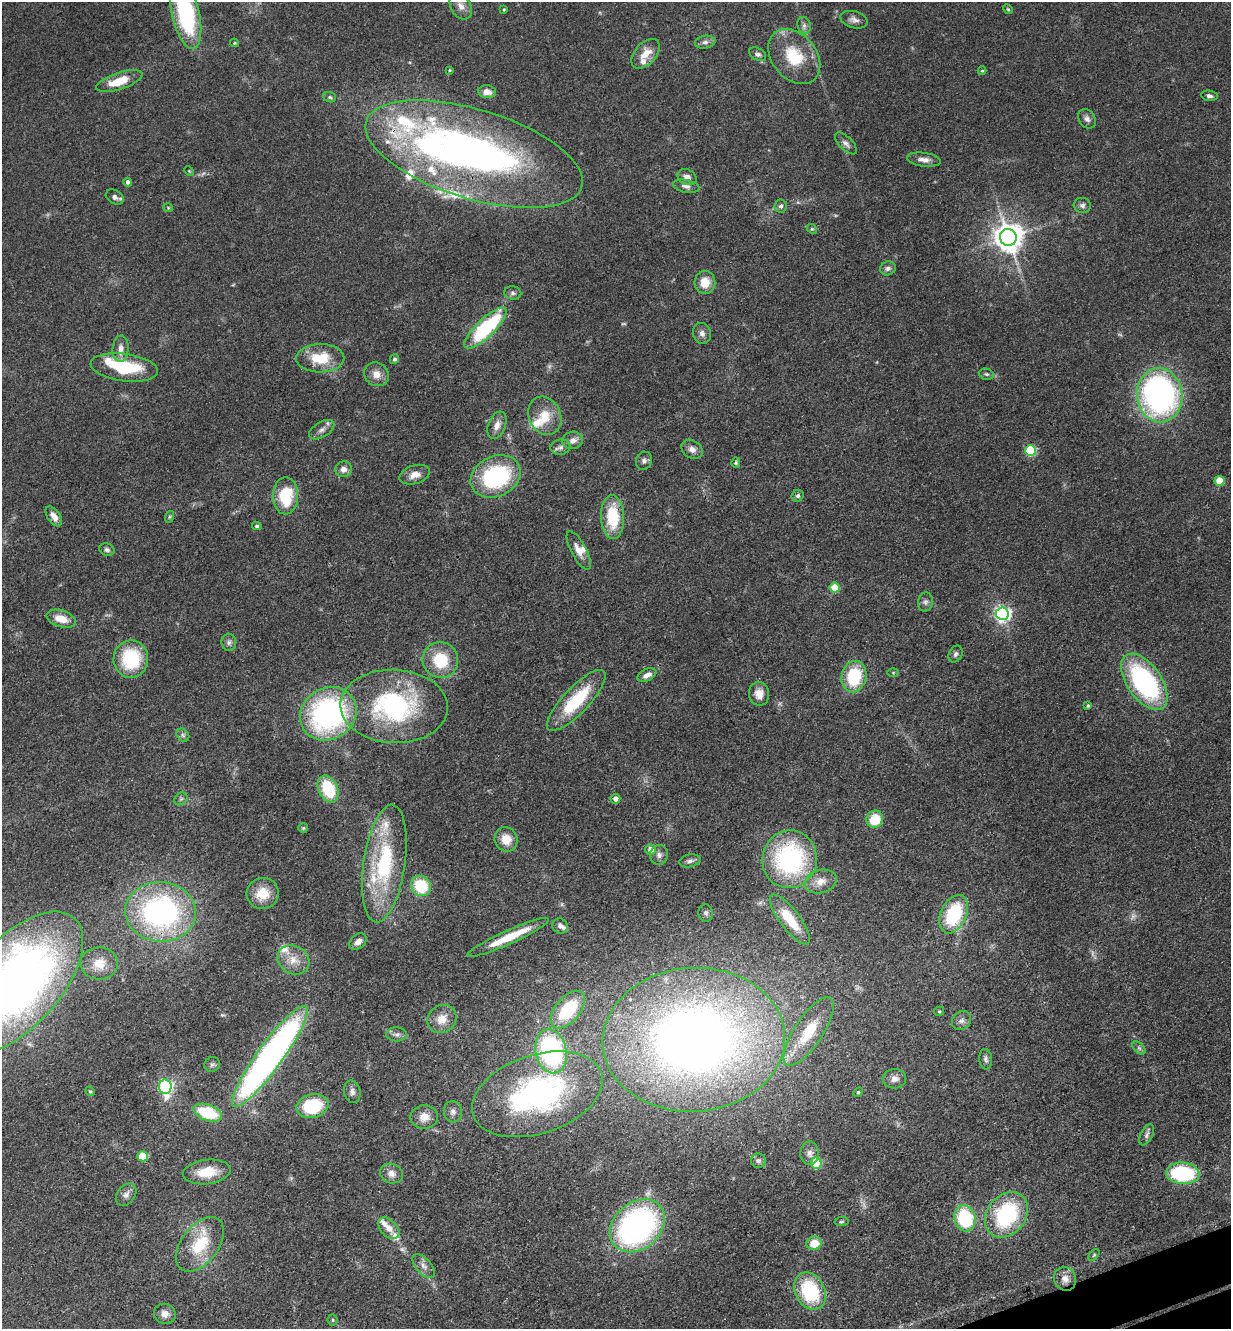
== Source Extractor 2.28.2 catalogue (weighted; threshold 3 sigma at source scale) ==
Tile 6 of 4 x 4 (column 2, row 2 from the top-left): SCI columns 1521-2749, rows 2712-4038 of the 5372 x 5421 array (HDU 1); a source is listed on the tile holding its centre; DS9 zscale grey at full resolution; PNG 1233 x 1331 px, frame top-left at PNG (2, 2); each listed source drawn as its Kron ellipse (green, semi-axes under 4 px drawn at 4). Shown black and unused: <1% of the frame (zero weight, under 3 of 4 exposures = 5% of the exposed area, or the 3 px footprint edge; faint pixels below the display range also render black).
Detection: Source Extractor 2.28.2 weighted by HDU 2 'WHT'; one run over the whole footprint, this tile lists its part. Background 0.0598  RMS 0.0054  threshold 0.0244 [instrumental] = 3 sigma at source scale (4.5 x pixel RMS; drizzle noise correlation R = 1.50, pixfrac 1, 0.05/0.05 arcsec/px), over >= 5 px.
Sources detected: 174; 5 too faint to see at this stretch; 1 inside a brighter object's white glare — neither listed nor drawn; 18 inside a brighter listed object's ellipse — not listed separately; the other 150 listed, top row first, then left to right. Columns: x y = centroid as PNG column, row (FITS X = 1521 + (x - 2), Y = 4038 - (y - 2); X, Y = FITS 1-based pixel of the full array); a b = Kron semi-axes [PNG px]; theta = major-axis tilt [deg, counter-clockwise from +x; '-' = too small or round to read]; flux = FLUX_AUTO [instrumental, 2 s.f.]
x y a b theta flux
461 6 14 10 -58 4.3
1008 9 5 4 - 0.62
504 10 3 3 - 0.65
186 14 36 14 -78 68
854 20 14 8 -16 2.9
804 25 8 6 -75 1.8
705 42 10 6 8 2.1
234 43 4 4 - 0.58
646 54 17 10 48 7.9
758 54 9 6 -28 1.7
794 57 31 22 -50 24
450 70 3 3 - 0.48
982 71 4 4 - 0.57
119 81 24 8 18 13
487 92 9 6 -6 4.1
1209 96 8 5 -7 1.6
330 97 6 5 - 1
1087 119 10 8 -56 2.4
846 143 14 6 -45 2.6
474 154 113 44 -17 310
924 160 17 7 -8 3.7
189 171 5 4 - 0.59
687 177 10 7 -24 3.6
128 182 4 4 - 2.1
686 186 13 6 -11 2.4
115 197 10 6 -30 2.3
1082 205 8 7 - 2
781 206 6 6 - 1.5
168 208 5 4 - 0.55
812 229 5 4 - 0.75
1008 237 8 8 - 820
888 268 8 7 - 1.9
705 282 11 10 - 8.6
513 293 8 6 -8 1.5
485 328 28 9 44 55
702 333 11 9 -71 2.7
120 349 13 8 86 4
320 358 24 14 1 18
394 359 5 4 - 1.5
124 367 34 13 -7 33
376 374 13 11 -37 5.1
986 374 7 5 -15 1.1
1160 395 27 22 -83 190
545 416 20 16 -66 11
497 425 14 8 69 4.1
322 430 14 7 32 3
573 440 10 8 10 3.8
560 447 10 7 9 2.3
692 449 11 8 -33 3.4
1030 450 5 5 - 46
644 461 9 8 - 2
736 463 5 4 - 0.78
344 469 8 8 - 3.3
415 475 15 9 17 5.1
496 476 26 20 26 70
1219 481 5 5 - 17
285 496 18 12 -90 24
798 496 6 5 - 1.3
54 516 11 6 -55 4.2
169 517 6 4 71 0.77
613 517 22 11 -88 24
257 526 5 4 - 0.85
107 550 8 6 -23 1.5
579 551 21 7 -62 5.5
835 587 5 5 - 17
925 602 9 7 80 2
1002 614 6 6 - 170
61 619 15 8 -17 8.6
229 642 8 7 - 1.8
955 654 9 6 66 1.5
131 659 19 17 88 33
440 660 18 17 - 22
893 673 5 3 - 0.52
647 675 10 6 24 3.5
854 677 16 12 78 30
1144 682 32 17 -55 89
759 694 12 10 -80 5.4
576 700 40 13 46 32
394 706 54 37 -3 83
1088 706 4 3 - 0.88
328 714 29 25 32 110
183 735 7 5 -46 1.3
328 789 14 9 -64 25
181 799 7 5 43 1.2
615 799 5 5 - 3.5
875 819 9 8 - 14
303 828 5 5 - 0.71
506 839 12 11 - 9
650 849 5 5 - 4.2
659 855 10 9 - 2.6
790 859 29 27 80 89
690 861 11 6 12 2.1
384 864 59 21 82 54
821 882 16 11 16 6.7
421 886 10 9 - 25
263 893 16 15 - 12
160 912 36 30 -5 130
706 913 8 7 - 1.6
954 914 20 13 65 39
790 919 30 10 -53 19
560 926 8 7 - 2.4
508 937 44 7 24 17
358 942 10 6 41 3.1
293 960 16 14 -28 7.9
99 963 19 16 -1 9.2
16 983 88 44 48 510
568 1010 22 12 50 26
939 1011 5 4 - 0.73
442 1019 15 13 35 7.8
961 1020 10 8 44 2.4
809 1031 40 14 56 23
397 1034 10 7 -1 2.4
694 1040 91 72 3 460
1139 1048 8 4 -45 1.2
551 1051 22 15 -78 90
270 1056 62 12 54 280
986 1059 10 6 -84 1.7
212 1064 8 7 - 1.5
894 1079 12 9 5 3.6
165 1087 7 6 - 91
90 1091 5 4 - 0.73
352 1092 11 8 -78 2.4
858 1092 5 4 - 0.68
537 1094 67 39 19 130
312 1106 16 11 13 30
453 1112 11 9 -84 2.8
208 1113 15 8 -19 30
424 1117 14 12 4 6.2
1147 1135 11 6 64 1.9
810 1153 12 9 89 3.3
142 1156 5 5 - 18
758 1161 7 7 - 1.6
816 1163 5 5 - 27
207 1172 24 12 7 13
1183 1173 17 11 -4 44
391 1174 11 9 -22 3.9
126 1195 12 9 52 2.9
1006 1215 24 19 52 56
965 1218 13 10 -74 38
841 1222 7 4 6 0.92
637 1226 30 23 40 150
389 1228 13 8 -45 4.9
814 1243 8 7 - 9.7
200 1244 31 18 53 24
1094 1255 7 4 46 0.73
424 1266 14 7 -48 3.4
1065 1279 12 10 -63 4.5
810 1291 19 15 -63 39
165 1314 11 10 - 3.7
333 1320 5 5 - 0.9
Overlapping masked pixels (flux is a lower limit): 3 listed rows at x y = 474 154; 613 517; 16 983
Isophote crosses this tile's border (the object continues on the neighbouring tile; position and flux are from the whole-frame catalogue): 2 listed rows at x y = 186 14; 16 983